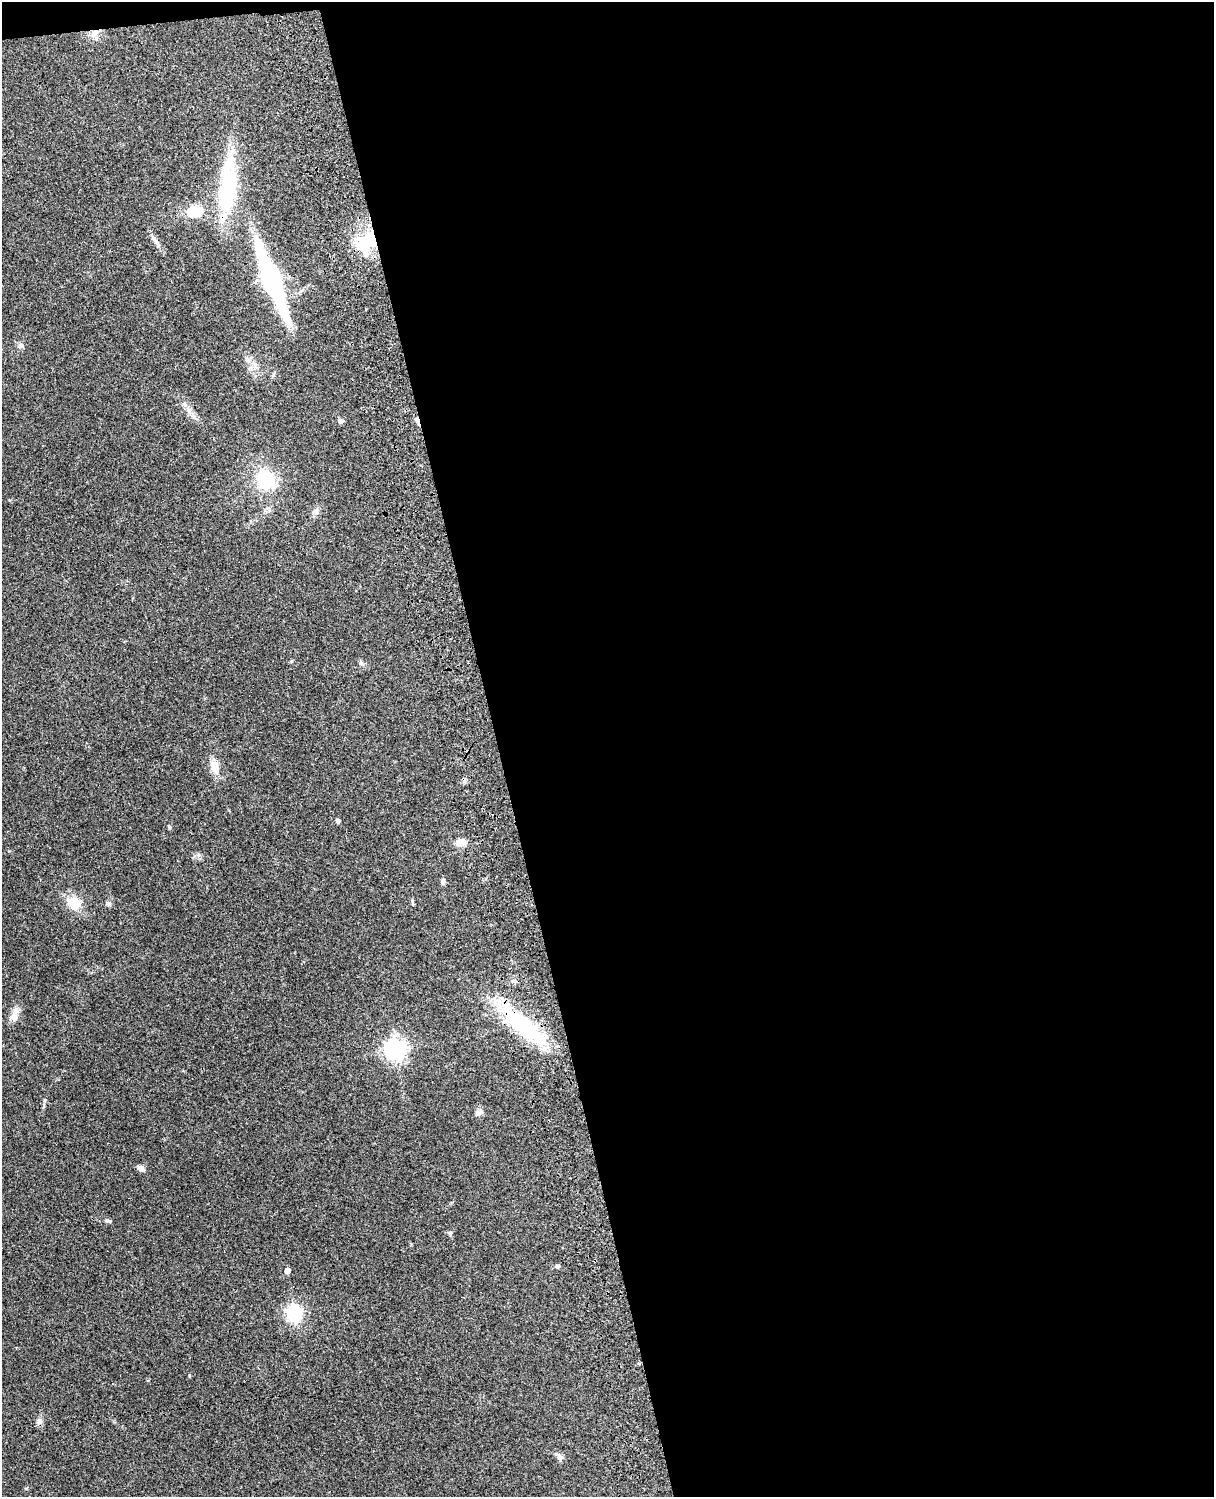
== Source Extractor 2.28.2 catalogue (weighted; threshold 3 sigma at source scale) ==
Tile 4 of 4 x 3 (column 4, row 1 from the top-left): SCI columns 3754-4965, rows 3154-4648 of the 5085 x 4925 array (HDU 1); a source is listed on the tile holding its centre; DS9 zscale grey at full resolution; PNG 1216 x 1499 px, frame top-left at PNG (2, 2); no overlay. Shown black and unused: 60% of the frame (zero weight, under 3 of 4 exposures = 6% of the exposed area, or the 3 px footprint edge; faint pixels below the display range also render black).
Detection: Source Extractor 2.28.2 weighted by HDU 2 'WHT'; one run over the whole footprint, this tile lists its part. Background 0.219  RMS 0.0084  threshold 0.0378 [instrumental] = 3 sigma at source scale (4.5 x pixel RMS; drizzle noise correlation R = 1.50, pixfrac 1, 0.05/0.05 arcsec/px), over >= 5 px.
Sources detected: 33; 1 inside a brighter object's white glare — not listed; the other 32 listed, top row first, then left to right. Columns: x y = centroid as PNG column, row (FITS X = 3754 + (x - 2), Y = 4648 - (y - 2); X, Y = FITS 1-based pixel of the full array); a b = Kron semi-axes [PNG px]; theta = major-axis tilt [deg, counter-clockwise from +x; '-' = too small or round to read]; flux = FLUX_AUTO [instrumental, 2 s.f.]
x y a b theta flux
95 33 12 8 57 6
228 185 75 20 85 82
194 211 17 12 8 20
370 240 32 21 16 36
156 242 19 5 -59 4.2
271 280 74 15 -69 140
21 345 8 7 - 2.4
254 364 10 5 -54 3.3
189 411 12 6 -72 4.3
341 421 7 6 - 2.1
417 421 11 4 -66 3
265 480 15 13 -58 52
268 509 8 4 -45 1.8
315 511 10 7 24 3.4
214 767 17 10 -69 10
338 821 4 4 - 2.8
461 842 11 8 21 7.8
443 881 7 6 - 2.2
74 903 15 13 -49 16
109 903 8 6 -42 2
413 904 5 4 - 0.81
14 1016 16 10 74 6.5
523 1025 68 19 -40 77
395 1049 7 7 - 500
479 1112 11 7 34 3.1
141 1168 10 6 -29 3.2
107 1221 11 4 -9 1.8
450 1233 6 5 - 1.9
558 1266 6 6 - 1.5
287 1270 5 4 - 5.2
294 1313 7 6 - 240
560 1458 9 8 - 2.9
Overlapping masked pixels (flux is a lower limit): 5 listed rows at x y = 95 33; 228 185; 370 240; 417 421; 523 1025
Unlisted compact peaks at least as high as the median listed source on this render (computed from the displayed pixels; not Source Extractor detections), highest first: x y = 189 1375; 169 827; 361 663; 199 855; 26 1488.